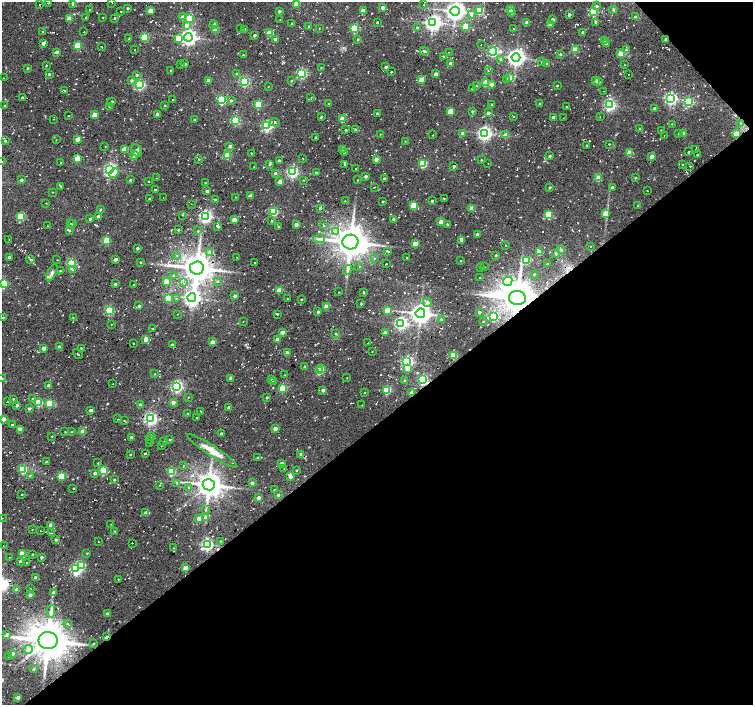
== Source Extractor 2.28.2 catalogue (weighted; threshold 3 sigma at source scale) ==
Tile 12 of 4 x 4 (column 4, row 3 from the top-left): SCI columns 4515-6016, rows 1629-3033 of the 6037 x 5999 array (HDU 1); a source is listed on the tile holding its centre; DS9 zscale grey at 2 x 2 block average (1 PNG px = mean of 2 x 2 image px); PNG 755 x 707 px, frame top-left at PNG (2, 2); each listed source drawn as its Kron ellipse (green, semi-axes under 4 px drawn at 4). Shown black and unused: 41% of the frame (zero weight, under 2 of 3 exposures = <1% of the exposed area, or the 3 px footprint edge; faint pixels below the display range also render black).
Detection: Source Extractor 2.28.2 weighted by HDU 2 'WHT'; one run over the whole footprint, this tile lists its part. Background 0.0536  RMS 0.0087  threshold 0.0391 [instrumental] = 3 sigma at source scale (4.5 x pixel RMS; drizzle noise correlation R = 1.50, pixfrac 1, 0.0396/0.0396 arcsec/px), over >= 5 px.
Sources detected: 533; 1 too faint to see at this stretch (2 x 2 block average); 9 cosmic-ray / hot-pixel residue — neither listed nor drawn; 3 inside a brighter listed object's ellipse — not listed separately; of the other 520, all 500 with FLUX_AUTO >= 0.651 (the completeness limit of this list) listed and drawn (20 fainter detections not listed), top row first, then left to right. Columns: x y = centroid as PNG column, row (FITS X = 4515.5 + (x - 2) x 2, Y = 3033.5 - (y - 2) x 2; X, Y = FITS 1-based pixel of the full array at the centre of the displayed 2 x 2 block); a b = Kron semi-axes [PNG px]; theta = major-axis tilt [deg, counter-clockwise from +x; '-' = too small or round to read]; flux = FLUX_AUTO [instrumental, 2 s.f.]
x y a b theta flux
112 2 2 2 - 0.94
49 3 3 2 - 1.2
297 3 3 3 - 37
39 4 3 2 - 0.78
73 4 3 2 - 6.3
424 5 3 2 - 0.72
597 6 3 3 - 4.2
128 8 2 2 - 3.5
383 8 2 2 - 14
510 9 3 2 - 25
89 10 2 2 - 0.75
479 10 3 3 - 93
613 10 4 3 - 2.1
121 11 2 2 - 1.8
151 11 3 2 - 28
279 11 2 2 - 5.9
363 11 3 2 - 24
455 11 4 4 - 1200
512 12 2 2 - 6.9
594 12 3 3 - 120
471 15 4 3 - 3.6
569 15 2 2 - 9.1
103 17 2 2 - 0.84
183 17 3 3 - 13
635 17 2 2 - 4.6
69 18 3 2 - 36
86 18 3 2 - 1.4
114 18 2 2 - 2.9
189 18 3 3 - 120
280 19 2 2 - 0.8
553 19 3 2 - 8.6
595 22 3 2 - 2.6
292 23 2 2 - 1.9
377 23 2 2 - 1.9
432 23 4 4 - 700
527 23 2 2 - 19
550 24 3 2 - 22
186 25 3 3 - 9.5
214 25 4 3 - 5
309 26 2 2 - 1.3
465 26 3 3 - 59
319 28 2 2 - 1.3
354 28 3 3 - 130
417 28 2 2 - 3.8
241 29 2 2 - 1.5
245 29 2 2 - 1.6
514 29 2 2 - 2.3
215 30 3 3 - 33
43 32 2 2 - 1.7
84 32 2 2 - 1.2
583 32 2 2 - 4.8
270 33 3 3 - 37
254 35 2 2 - 4.8
144 37 3 3 - 110
188 37 4 4 - 780
129 39 2 2 - 2.7
179 39 3 3 - 55
275 39 2 2 - 11
358 39 2 2 - 2.4
604 40 3 3 - 20
666 40 2 2 - 8.7
43 43 2 2 - 9.4
606 44 3 3 - 3.4
481 45 2 2 - 0.69
78 46 3 3 - 74
102 46 2 2 - 1
134 50 2 2 - 0.74
575 50 3 3 - 43
626 50 3 3 - 1.9
424 51 5 3 - 4.3
493 51 4 3 - 250
56 52 2 2 - 6.9
449 52 2 2 - 1.5
621 53 3 2 - 34
560 54 3 3 - 2.6
243 55 2 2 - 1.6
443 56 2 2 - 3.3
516 57 4 4 - 970
501 59 3 3 - 8.5
542 62 4 2 - 2
185 64 3 2 - 3.7
450 64 2 2 - 15
547 64 3 3 - 1.7
181 65 2 2 - 1.9
625 65 2 2 - 0.87
46 66 3 2 - 1.2
321 67 2 2 - 0.96
386 67 2 2 - 6
27 68 2 2 - 3.3
170 70 2 2 - 1.3
488 71 2 2 - 0.93
391 72 2 2 - 2.2
302 73 3 3 - 190
49 74 2 2 - 2.9
237 74 2 2 - 2.8
436 74 2 2 - 12
628 74 2 2 - 0.91
137 75 3 3 - 2.8
4 78 2 2 - 0.89
510 78 3 2 - 31
131 80 3 3 - 4.7
421 80 3 2 - 34
507 80 3 3 - 5
208 81 2 2 - 16
244 81 3 3 - 220
291 81 2 2 - 1.2
596 81 3 2 - 16
599 82 3 2 - 2.8
485 83 3 3 - 49
492 84 3 3 - 7.5
140 85 3 3 - 230
476 86 3 2 - 1
557 86 2 2 - 1.9
268 87 2 2 - 0.68
472 89 2 2 - 2.9
64 90 4 2 - 1.8
604 91 2 2 - 1.1
22 97 2 2 - 2.6
311 97 2 2 - 0.9
670 98 4 4 - 380
173 99 2 2 - 0.7
222 100 3 3 - 160
112 101 2 2 - 2.5
231 101 3 3 - 3.1
688 101 3 3 - 180
328 104 2 2 - 2.1
491 104 2 2 - 0.84
540 104 3 2 - 2.4
165 105 2 2 - 1.4
258 105 3 3 - 81
609 105 4 3 - 360
5 106 2 2 - 2.8
109 107 2 2 - 1
566 107 2 2 - 0.93
655 108 3 2 - 6.5
450 111 3 3 - 39
472 111 3 2 - 3.2
377 113 2 2 - 2.5
488 113 3 3 - 5.5
157 114 2 2 - 11
95 115 3 3 - 25
68 116 2 2 - 0.92
321 117 2 2 - 2.9
514 117 2 2 - 0.97
553 117 2 2 - 9.3
600 117 2 2 - 0.65
563 118 2 2 - 0.79
54 119 2 2 - 0.67
342 119 3 3 - 41
194 120 2 2 - 1.6
236 120 3 3 - 120
275 122 5 3 - 2.9
740 123 3 2 - 2.1
672 124 2 2 - 0.92
267 126 3 3 - 270
640 128 2 2 - 1.5
346 130 2 2 - 2.4
356 130 3 2 - 7.7
661 130 2 2 - 0.86
484 133 4 4 - 550
679 133 3 3 - 2.1
683 133 3 2 - 21
380 134 2 2 - 0.94
463 134 3 2 - 12
736 134 3 3 - 35
433 135 2 2 - 0.82
506 135 3 2 - 28
664 135 2 2 - 0.84
316 137 2 2 - 1.9
78 139 2 2 - 21
56 140 2 2 - 0.84
5 141 4 3 - 2
405 141 2 2 - 0.95
610 144 3 2 - 1
105 146 2 2 - 0.96
230 146 3 3 - 7.5
587 146 2 2 - 2.5
125 149 3 3 - 41
342 149 2 2 - 12
137 150 6 4 -64 5.4
695 150 2 2 - 0.72
344 152 4 2 - 1.4
689 152 3 2 - 1.8
251 153 2 2 - 1.1
630 153 3 3 - 47
134 155 4 3 - 4.4
697 155 2 2 - 1.7
227 156 3 3 - 52
550 156 2 2 - 3.8
652 156 2 2 - 17
78 158 3 3 - 60
303 158 2 2 - 0.87
199 159 3 2 - 1.4
376 159 3 3 - 13
279 160 3 2 - 4
481 160 3 2 - 1.4
2 162 2 2 - 1.3
61 163 2 2 - 1.9
488 163 2 2 - 0.75
270 164 4 2 - 2.4
344 164 3 3 - 2.2
423 164 3 3 - 88
683 164 2 2 - 1.2
454 166 2 2 - 4.5
689 166 3 2 - 1.3
254 167 2 2 - 0.94
110 169 4 3 - 460
356 169 2 2 - 2.4
292 172 3 3 - 320
114 173 6 4 44 13
275 173 3 3 - 4.5
316 173 3 3 - 2.9
366 176 2 2 - 6
156 178 2 2 - 0.99
598 178 3 3 - 45
635 178 2 2 - 2.4
384 179 2 2 - 3.3
21 180 3 2 - 5
130 180 2 2 - 3.2
303 180 2 2 - 1.3
358 180 2 2 - 1.4
148 181 2 2 - 1.7
280 182 3 3 - 18
205 183 3 2 - 1.6
61 186 2 2 - 1.5
374 187 3 2 - 0.86
550 187 2 2 - 2.6
612 187 3 2 - 3.2
155 190 2 2 - 2.4
207 191 3 2 - 4.2
647 191 2 2 - 1.1
53 192 2 2 - 0.91
250 196 2 2 - 10
236 197 2 2 - 0.82
163 198 2 2 - 0.71
444 198 2 2 - 1.2
149 199 2 2 - 2.3
215 200 2 2 - 2.1
345 200 2 2 - 0.76
383 201 2 2 - 2.1
432 201 2 2 - 3.4
46 203 2 2 - 1
191 204 2 2 - 0.72
413 205 3 3 - 61
638 206 2 2 - 1.1
320 208 2 2 - 4.5
472 208 3 3 - 20
100 210 3 2 - 1.4
273 212 3 3 - 150
605 213 3 2 - 26
182 215 2 2 - 1.1
549 215 3 3 - 83
205 216 4 3 - 450
21 217 3 3 - 93
98 217 3 2 - 14
90 219 2 2 - 3.8
394 219 2 2 - 6.9
234 220 2 2 - 26
272 221 2 2 - 2.2
441 222 2 2 - 24
70 223 2 2 - 1
72 224 2 2 - 0.69
447 224 2 2 - 2.2
296 225 2 2 - 11
323 225 3 2 - 1.5
48 226 2 2 - 1.1
218 226 4 3 - 4.7
278 226 2 2 - 1.6
178 230 3 2 - 2
69 231 3 3 - 3.5
198 231 2 2 - 2
336 232 3 3 - 6.4
477 234 2 2 - 7.4
9 239 2 2 - 1.4
319 239 6 3 10 4.5
462 240 4 3 - 12
107 241 3 3 - 73
350 242 8 7 - 3800
415 244 3 3 - 33
506 245 2 2 - 0.77
590 247 2 2 - 0.82
137 248 2 2 - 4.4
561 250 4 3 - 3
388 251 3 2 - 1.9
210 252 3 3 - 6.7
539 252 3 3 - 47
556 253 4 3 - 2.3
176 255 3 2 - 1.4
496 255 2 2 - 2.1
9 257 2 2 - 3.5
236 257 2 2 - 0.66
374 258 3 2 - 1.1
407 258 2 2 - 0.85
116 259 2 2 - 9.9
30 260 4 2 - 2.4
57 260 2 2 - 0.8
526 260 3 3 - 73
461 261 2 2 - 1.2
140 262 2 2 - 1.5
255 262 2 2 - 0.74
71 264 3 3 - 180
386 264 2 2 - 1.3
547 264 2 2 - 1.2
359 267 2 2 - 1
485 267 2 2 - 0.85
197 268 7 6 - 3400
481 268 2 2 - 1.8
72 270 3 3 - 2.2
348 270 5 2 - 2.9
60 271 2 2 - 2.1
52 273 9 4 64 6.4
534 274 2 2 - 1.8
174 276 3 3 - 3.1
480 278 2 2 - 3.2
167 281 3 3 - 30
508 281 5 3 - 100
217 282 3 2 - 1.4
183 283 4 2 - 2.6
3 284 3 3 - 97
115 284 2 2 - 4.8
134 285 2 2 - 1.3
280 290 3 3 - 44
339 292 2 2 - 0.76
364 293 3 2 - 2
235 296 3 3 - 7.7
168 298 3 3 - 54
176 298 3 3 - 2.4
192 298 4 4 - 790
517 298 8 7 - 4400
287 299 3 2 - 1.2
301 299 2 2 - 2.2
427 303 5 4 - 7.1
361 304 2 2 - 2
139 306 2 2 - 5.9
326 306 3 2 - 34
109 310 3 3 - 140
387 310 3 2 - 36
318 312 3 3 - 3.5
479 312 3 3 - 4.5
420 313 5 4 - 1500
177 314 2 2 - 0.75
277 314 2 2 - 2.1
493 316 4 3 - 180
3 317 2 2 - 1.2
73 317 2 2 - 1
441 319 3 3 - 2.4
243 321 2 2 - 0.72
483 321 2 2 - 1.8
401 323 4 4 - 370
111 324 2 2 - 0.83
153 328 2 2 - 0.87
282 332 2 2 - 13
335 333 3 3 - 1.8
385 333 3 2 - 6.6
146 339 3 2 - 26
277 339 2 2 - 14
212 342 2 2 - 15
133 343 2 2 - 1.3
368 343 2 2 - 2
172 345 3 3 - 4.7
59 347 3 2 - 5.3
44 348 2 2 - 14
81 348 3 3 - 1.9
372 351 2 2 - 0.99
287 353 2 2 - 17
78 354 5 2 - 1.7
454 355 3 3 - 70
407 362 3 3 - 350
304 367 2 2 - 2.2
408 368 3 3 - 22
322 369 3 3 - 13
319 371 3 3 - 99
155 374 2 2 - 1.3
285 375 2 2 - 0.83
2 378 2 2 - 1.1
231 378 3 3 - 5.4
347 378 2 2 - 0.83
271 380 2 2 - 1.2
422 380 3 3 - 250
405 381 3 2 - 4.8
273 382 2 2 - 3.4
113 384 2 2 - 1.1
48 386 2 2 - 6.8
177 386 3 3 - 340
283 388 3 3 - 82
323 390 2 2 - 8.8
387 390 3 3 - 120
365 392 2 2 - 1.2
412 393 3 2 - 18
188 397 2 2 - 1.3
267 397 3 2 - 2
13 399 3 2 - 2
32 399 3 3 - 2.1
7 402 2 2 - 0.84
173 402 2 2 - 12
39 403 3 3 - 89
50 403 3 3 - 81
140 404 3 2 - 3.3
17 405 2 2 - 5
362 405 2 2 - 0.86
229 407 3 2 - 6.1
29 408 2 2 - 4.5
91 410 2 2 - 9.7
201 411 2 2 - 1.2
188 413 2 2 - 1.3
197 417 2 2 - 2.6
3 419 3 2 - 17
118 419 3 2 - 0.88
150 419 4 3 - 480
124 421 4 2 - 1.7
12 425 3 2 - 4.7
275 428 2 2 - 17
20 429 3 3 - 12
83 431 3 3 - 26
65 432 3 2 - 1.1
71 432 2 2 - 1.2
221 433 2 2 - 2.4
52 436 2 2 - 0.97
151 436 3 2 - 1.5
131 437 3 2 - 2.5
149 440 2 2 - 0.86
170 440 2 2 - 2.2
163 442 2 2 - 1.2
149 443 2 2 - 1.6
162 445 2 2 - 1.2
212 451 29 5 -33 28
145 454 2 2 - 2.4
301 454 2 2 - 12
130 455 2 2 - 1.4
258 458 4 2 - 4.5
46 461 2 2 - 1.1
98 463 3 2 - 0.96
282 463 3 2 - 3.4
183 466 3 2 - 1.4
23 469 3 3 - 110
284 469 2 2 - 1.1
296 470 3 2 - 1.5
103 471 3 3 - 96
171 471 3 3 - 100
95 473 3 3 - 6.5
30 475 3 3 - 1.9
61 476 3 3 - 73
290 477 3 3 - 7
114 480 2 2 - 2.6
177 483 3 3 - 2
252 483 2 2 - 7.7
160 485 2 2 - 1.5
209 485 6 5 - 2700
189 488 3 3 - 2.7
73 489 3 2 - 0.92
275 490 2 2 - 4.6
21 495 2 2 - 1.2
278 495 2 2 - 4.4
259 498 2 2 - 13
206 510 3 2 - 1.6
146 513 3 2 - 18
205 517 4 3 - 8.3
2 518 2 2 - 1.1
199 518 2 2 - 20
111 524 2 2 - 0.86
51 526 3 2 - 28
32 529 2 2 - 0.78
40 531 2 2 - 0.79
115 531 2 2 - 1.1
51 533 2 2 - 0.93
56 540 2 2 - 3.6
98 541 3 2 - 0.87
220 541 2 2 - 1.7
132 543 2 2 - 0.8
207 544 4 4 - 340
3 546 2 2 - 1.2
174 548 3 2 - 0.88
87 553 3 2 - 1.4
22 554 3 3 - 39
32 554 2 2 - 1.4
9 557 2 2 - 0.8
41 557 3 2 - 5.1
20 561 3 2 - 3.3
27 562 2 2 - 1.7
82 565 3 3 - 48
185 567 3 2 - 27
76 569 3 3 - 310
36 578 3 2 - 9.2
118 580 2 2 - 1.1
17 589 3 2 - 11
30 589 2 2 - 0.87
54 593 3 3 - 8.8
30 595 2 2 - 7.2
51 611 6 4 -89 5.3
108 614 2 2 - 11
68 624 2 2 - 1.4
7 634 4 3 - 3.4
107 637 4 2 - 16
48 641 9 8 - 5100
94 643 2 2 - 0.94
28 649 5 4 - 10
12 653 3 3 - 6
8 656 2 2 - 0.9
34 669 3 2 - 2.2
18 697 2 2 - 12
Overlapping masked pixels (flux is a lower limit): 7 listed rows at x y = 666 40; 736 134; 517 298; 422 380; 412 393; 107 637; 48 641
Isophote crosses this tile's border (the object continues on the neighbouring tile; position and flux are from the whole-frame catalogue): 7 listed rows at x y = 112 2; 49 3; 297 3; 2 162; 3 284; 2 378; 3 419
Diffuse or blended objects may show on this block-average render without a row.